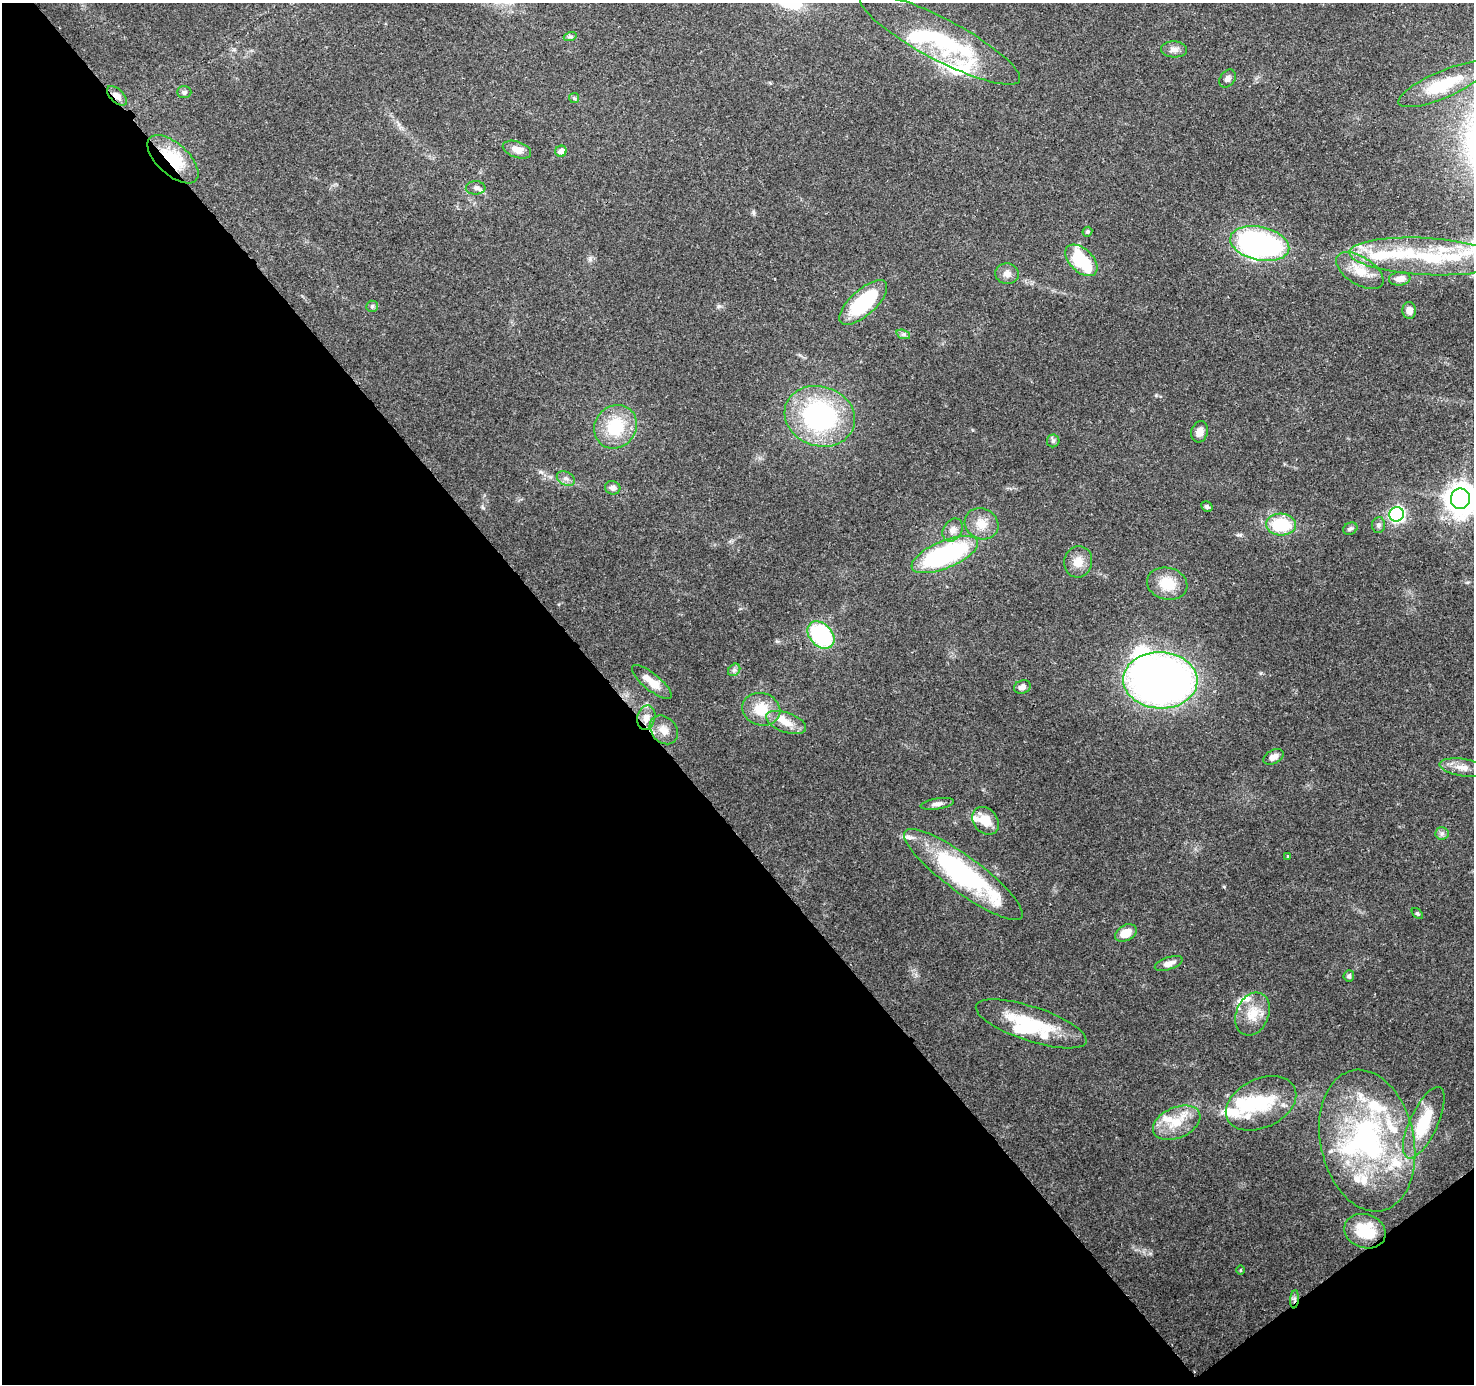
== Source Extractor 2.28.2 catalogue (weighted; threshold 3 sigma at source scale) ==
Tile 14 of 4 x 4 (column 2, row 4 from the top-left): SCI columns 1568-3039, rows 212-1593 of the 6086 x 6012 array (HDU 1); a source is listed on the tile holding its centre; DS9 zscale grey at full resolution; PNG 1476 x 1386 px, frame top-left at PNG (2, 3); each listed source drawn as its Kron ellipse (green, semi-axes under 4 px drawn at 4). Shown black and unused: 43% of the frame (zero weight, under 3 of 4 exposures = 7% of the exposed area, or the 3 px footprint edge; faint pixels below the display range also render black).
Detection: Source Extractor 2.28.2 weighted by HDU 2 'WHT'; one run over the whole footprint, this tile lists its part. Background 0.0909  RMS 0.0035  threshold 0.0157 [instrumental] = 3 sigma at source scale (4.5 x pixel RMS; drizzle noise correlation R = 1.50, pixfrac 1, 0.0396/0.0396 arcsec/px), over >= 5 px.
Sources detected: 96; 8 inside a brighter object's white glare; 1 long thin detection or spike segment (spike, bleed or trail) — neither listed nor drawn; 18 inside a brighter listed object's ellipse — not listed separately; the other 69 listed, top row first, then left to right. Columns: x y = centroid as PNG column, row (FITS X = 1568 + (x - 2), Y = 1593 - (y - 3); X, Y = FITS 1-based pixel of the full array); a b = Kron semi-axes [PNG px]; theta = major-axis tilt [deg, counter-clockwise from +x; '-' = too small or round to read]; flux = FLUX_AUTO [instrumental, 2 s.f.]
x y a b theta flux
570 37 6 4 18 0.6
940 39 90 20 -28 39
1174 49 13 8 -2 2.1
1227 79 10 7 54 1.5
1443 84 48 13 23 15
184 92 7 6 - 0.81
117 96 12 6 -44 2.1
574 98 5 5 - 0.48
517 150 15 8 -19 3.1
561 151 6 5 - 1.9
173 159 31 15 -42 14
476 188 10 6 2 1.3
1087 232 5 4 - 0.64
1260 244 30 16 -12 83
1426 256 77 18 -3 29
1081 260 19 11 -44 18
1360 271 27 14 -32 7
1007 274 12 10 -6 2.2
1400 279 11 6 6 2.6
863 302 30 13 42 30
372 306 6 5 - 0.68
1409 310 8 7 - 2.2
903 334 7 4 -18 0.82
820 416 36 30 -18 55
616 427 22 20 49 16
1200 432 11 8 75 2.6
1053 441 6 6 - 0.78
566 479 9 6 -25 1.4
613 488 8 6 -16 1.4
1460 499 10 9 - 460
1207 507 6 5 - 0.84
1396 514 7 7 - 83
982 524 17 15 -29 5.2
1281 525 15 11 -5 17
1379 525 8 6 83 0.92
1350 529 7 6 - 0.81
953 530 12 9 57 2.2
945 555 35 13 22 54
1078 562 16 14 76 4.3
1167 584 20 16 -14 8.4
821 635 15 11 -46 39
734 670 7 5 46 0.86
1160 680 37 28 -2 210
652 682 25 8 -39 5.4
1022 687 8 6 18 1.6
761 709 19 16 -18 8.4
646 718 12 9 75 3.1
786 722 21 10 -20 4.8
664 730 16 12 -47 3.7
1273 757 11 6 28 2
1463 767 23 8 -9 4
937 804 17 5 9 1.5
985 821 15 12 -48 5.7
1442 833 6 6 - 0.95
1287 856 3 3 - 0.57
963 874 72 18 -36 58
1417 913 7 4 -44 0.48
1126 933 11 7 28 5.1
1169 963 14 6 18 2.4
1349 976 5 5 - 0.74
1252 1014 22 16 67 7
1031 1024 58 17 -18 22
1261 1103 37 24 25 18
1177 1123 25 15 24 8.9
1424 1123 39 14 65 15
1367 1141 72 46 -78 73
1365 1231 21 16 -19 13
1240 1270 5 3 - 0.31
1295 1299 9 4 84 1
Overlapping masked pixels (flux is a lower limit): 3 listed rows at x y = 117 96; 173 159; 1295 1299
Isophote crosses this tile's border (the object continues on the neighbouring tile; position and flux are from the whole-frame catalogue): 2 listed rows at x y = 1426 256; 1460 499
Unlisted compact peaks at least as high as the median listed source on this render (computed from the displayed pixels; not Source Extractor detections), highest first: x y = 1156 395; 1261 673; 1224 887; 1240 535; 540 472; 719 306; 753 212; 590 259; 483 508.